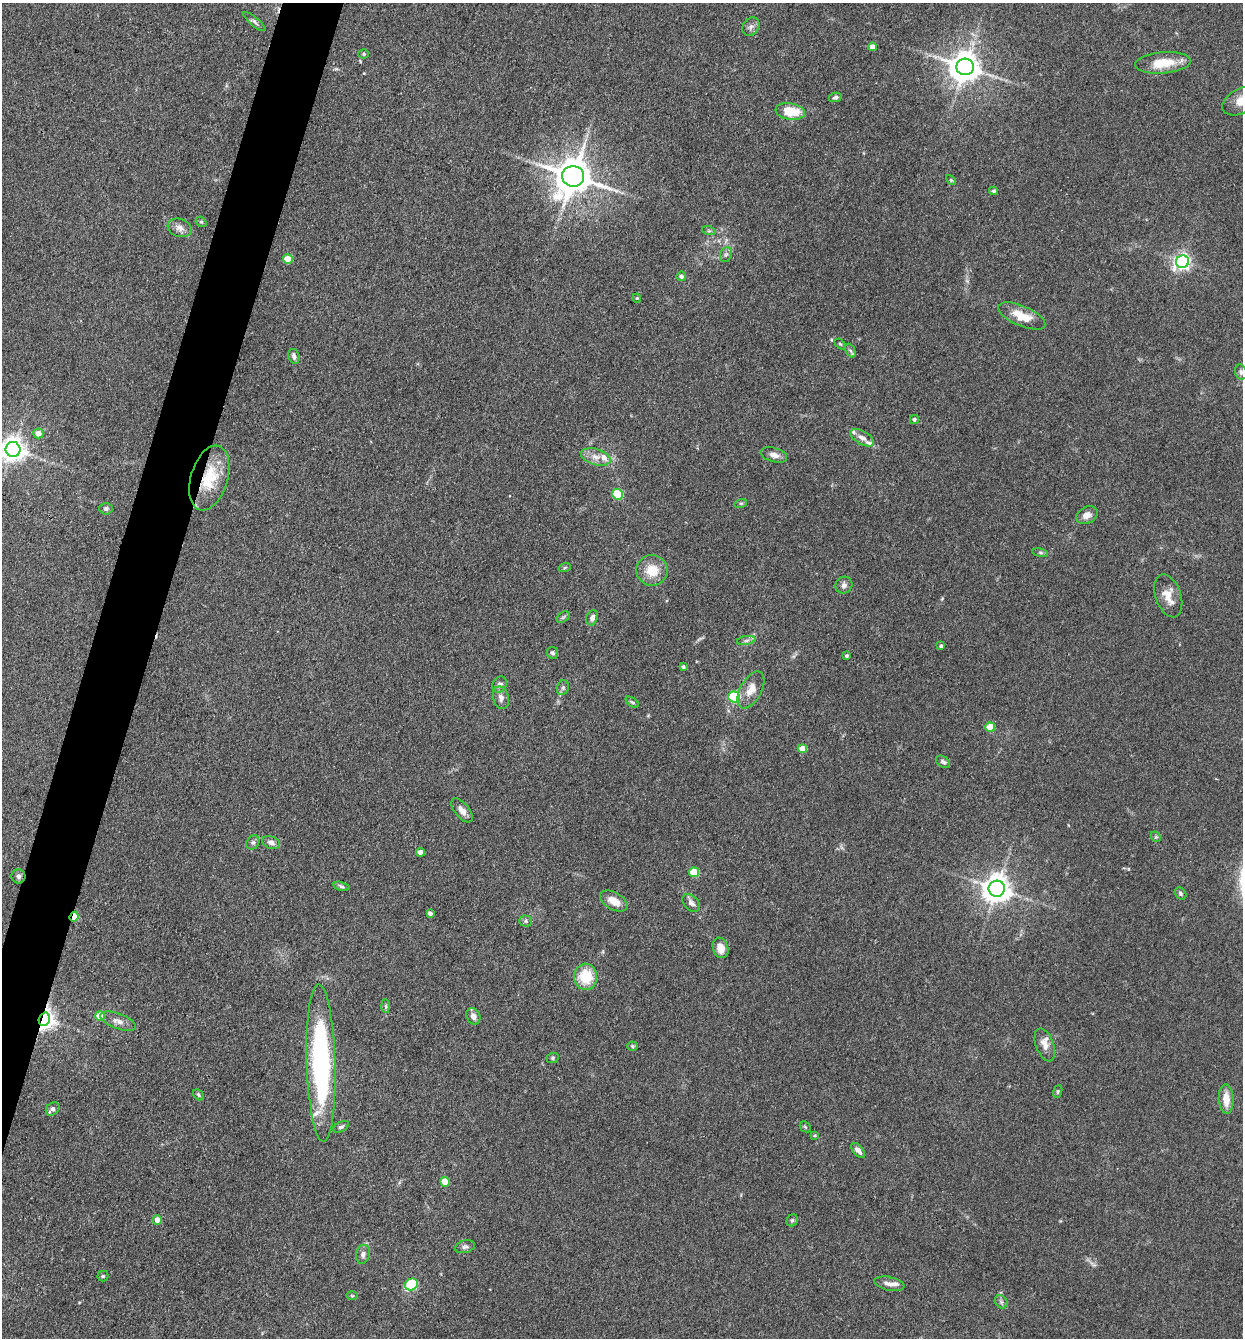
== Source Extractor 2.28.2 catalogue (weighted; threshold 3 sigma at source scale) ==
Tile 7 of 4 x 4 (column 3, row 2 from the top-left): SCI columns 2744-3984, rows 2672-4007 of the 5357 x 5342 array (HDU 1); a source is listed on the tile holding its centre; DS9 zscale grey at full resolution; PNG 1245 x 1340 px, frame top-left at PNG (2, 3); each listed source drawn as its Kron ellipse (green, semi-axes under 4 px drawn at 4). Shown black and unused: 4% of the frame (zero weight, under 3 of 4 exposures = <1% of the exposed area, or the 3 px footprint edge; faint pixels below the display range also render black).
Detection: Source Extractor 2.28.2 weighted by HDU 2 'WHT'; one run over the whole footprint, this tile lists its part. Background 0.132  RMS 0.0068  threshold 0.0305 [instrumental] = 3 sigma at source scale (4.5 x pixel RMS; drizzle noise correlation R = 1.50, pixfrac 1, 0.05/0.05 arcsec/px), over >= 5 px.
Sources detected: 106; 1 cosmic-ray / hot-pixel residue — neither listed nor drawn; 4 inside a brighter listed object's ellipse — not listed separately; the other 101 listed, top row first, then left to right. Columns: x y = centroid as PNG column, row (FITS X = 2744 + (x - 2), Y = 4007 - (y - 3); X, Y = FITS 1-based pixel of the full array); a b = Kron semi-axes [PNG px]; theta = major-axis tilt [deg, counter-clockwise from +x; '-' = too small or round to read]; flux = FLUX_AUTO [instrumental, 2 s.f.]
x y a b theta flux
254 22 14 4 -40 2
751 27 10 7 54 2.9
872 47 4 4 - 5
364 54 5 4 - 0.9
1163 63 28 10 5 18
965 67 8 8 - 1100
835 97 6 4 13 1.6
1241 101 20 12 28 11
790 111 15 8 -9 19
573 176 11 10 - 1900
951 180 6 3 -45 0.74
994 191 4 4 - 1.3
201 222 6 5 - 1
180 228 12 9 -19 4.4
709 231 7 4 -18 1.1
726 255 8 6 68 1.6
288 259 5 5 - 16
1182 262 6 6 - 230
681 276 5 4 - 2.3
637 298 4 4 - 0.72
1022 316 25 10 -24 14
840 344 6 4 -44 0.89
850 351 7 4 -64 1.4
294 356 8 5 -74 2.1
1241 372 8 6 -73 2
914 420 4 4 - 1.5
38 433 5 5 - 6.2
862 438 13 6 -31 3.8
13 449 7 7 - 610
774 455 13 7 -15 3.8
596 457 15 8 -17 5.9
209 478 33 18 73 28
617 494 5 5 - 41
741 503 6 4 18 0.89
106 509 7 6 - 1.5
1087 515 11 8 28 5
1040 553 8 4 -8 1
565 567 6 4 20 0.88
652 570 15 15 - 14
844 585 9 8 - 2.7
1168 596 22 12 -71 9.4
563 617 7 4 35 1.4
592 618 8 5 67 3
746 640 9 4 9 1.9
941 646 3 3 - 1.2
552 653 6 5 - 1.5
846 656 4 3 - 1.2
683 667 4 3 - 1.2
500 684 8 6 60 2.6
563 688 7 5 70 1.5
751 690 20 10 62 8.6
734 697 6 5 - 56
501 698 11 8 -76 3.5
632 702 7 4 -35 1
990 727 5 4 - 15
802 749 5 4 - 9.8
943 762 8 5 -36 1.7
462 810 14 7 -51 4.4
1156 837 6 4 -43 1
253 842 7 6 - 1.8
271 843 9 6 -20 2.7
420 852 4 4 - 5.6
694 872 5 5 - 23
18 876 7 7 - 1.9
341 886 8 4 -14 1.4
997 889 8 8 - 880
1180 893 6 5 - 1.4
614 901 15 8 -29 8.7
691 903 10 7 -46 3.3
430 913 4 4 - 2.1
74 917 5 3 - 23
526 921 6 5 - 1.3
721 948 10 7 -72 7.2
586 977 13 11 89 21
386 1006 7 4 -88 1.3
100 1016 5 4 - 13
473 1016 8 6 -64 3.8
44 1019 7 5 71 480
118 1021 19 7 -21 5.1
1045 1045 17 9 -70 6
632 1046 5 4 - 0.92
553 1058 6 5 - 1
321 1063 79 14 -88 150
1058 1092 7 4 71 0.85
198 1095 6 4 -43 1.1
1226 1099 15 7 -87 9.1
53 1109 7 6 - 2.9
341 1127 8 5 28 1.5
805 1127 6 5 - 0.93
815 1135 4 4 - 0.72
858 1150 9 5 -49 3.6
445 1182 5 4 - 13
157 1220 5 4 - 6.3
792 1220 6 5 - 1.4
465 1247 10 6 14 2.2
363 1254 9 7 77 2.7
103 1276 5 5 - 0.96
411 1284 7 5 31 56
889 1284 15 6 -12 4.5
352 1296 6 4 -1 0.78
1001 1302 7 5 -46 1.6
Overlapping masked pixels (flux is a lower limit): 3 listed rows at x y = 209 478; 74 917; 44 1019
Isophote crosses this tile's border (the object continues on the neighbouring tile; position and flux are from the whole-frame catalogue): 2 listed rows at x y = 1241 101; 13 449